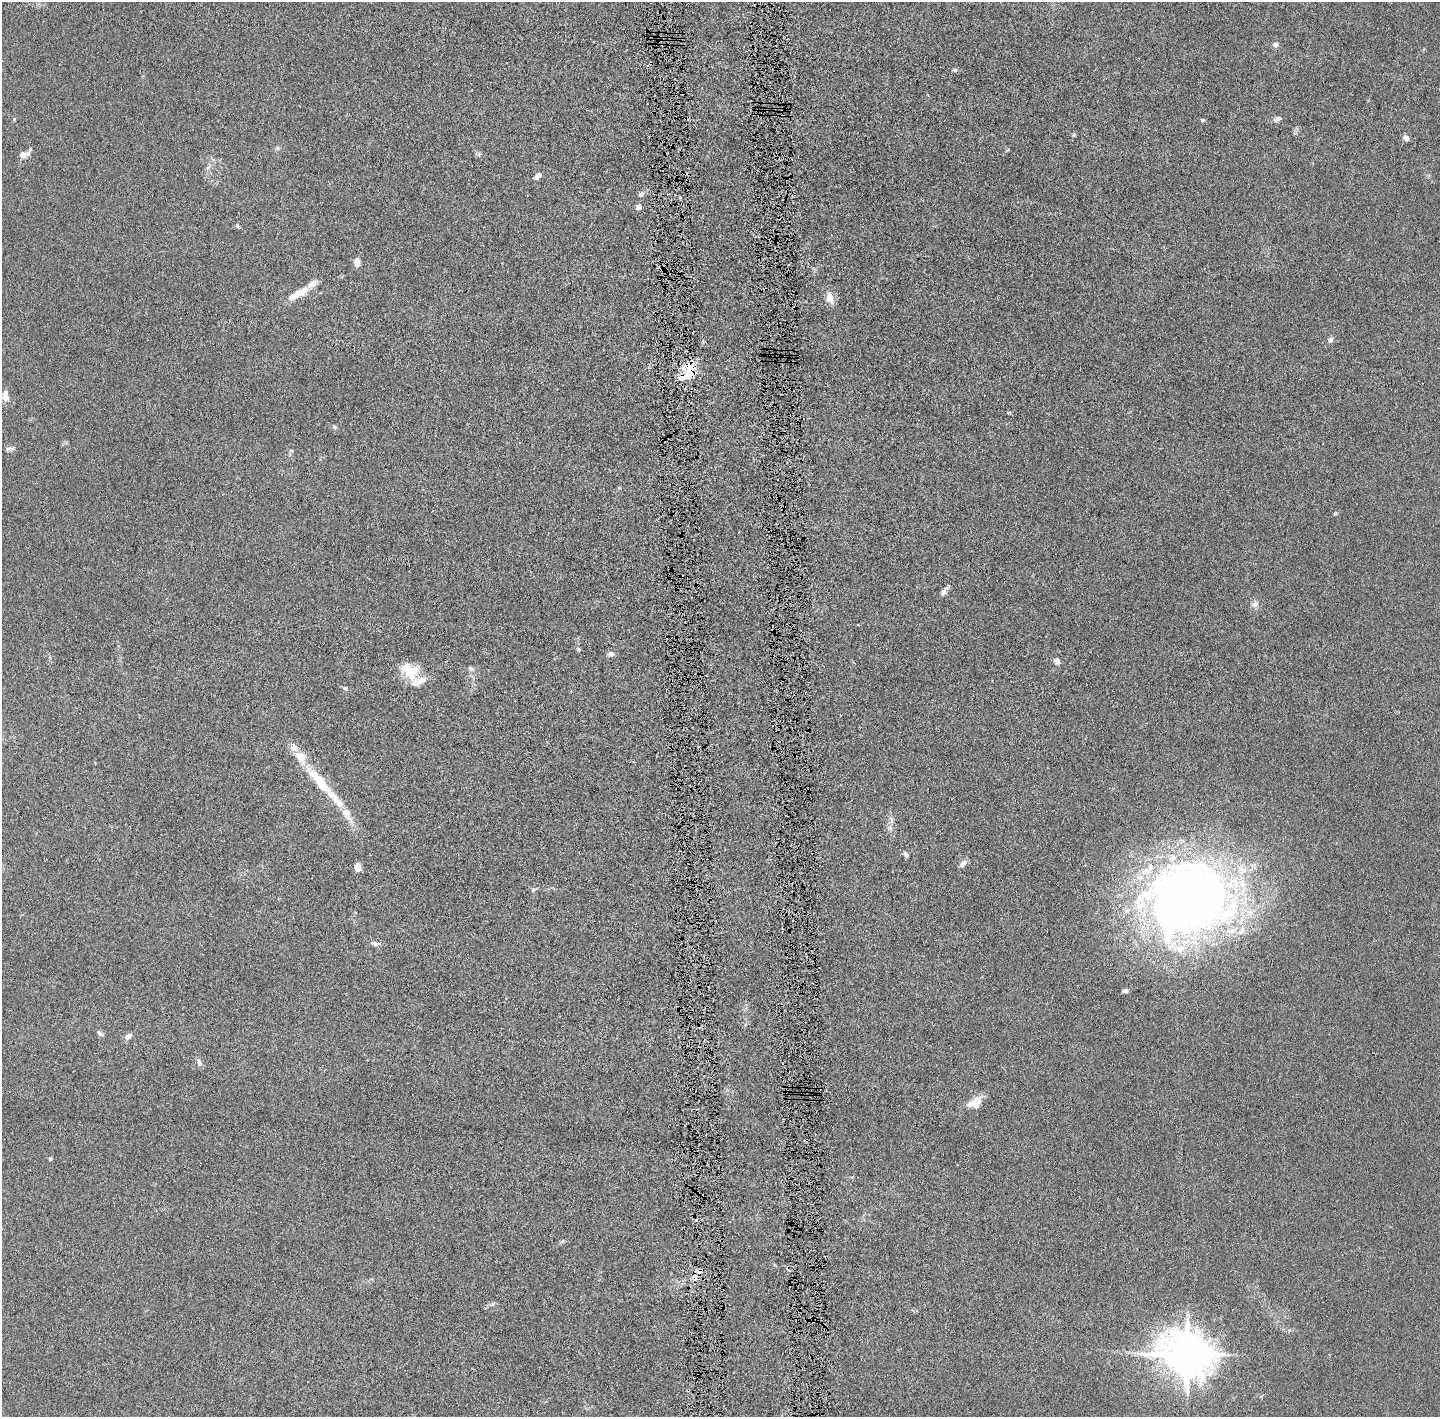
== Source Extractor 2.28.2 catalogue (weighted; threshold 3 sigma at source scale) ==
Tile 5 of 3 x 3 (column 2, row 2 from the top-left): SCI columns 1470-2907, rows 1421-2835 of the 4376 x 4256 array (HDU 1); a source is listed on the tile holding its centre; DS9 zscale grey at full resolution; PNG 1442 x 1419 px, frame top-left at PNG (2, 2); no overlay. Shown black and unused: <1% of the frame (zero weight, under 4 of 8 exposures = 1% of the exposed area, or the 3 px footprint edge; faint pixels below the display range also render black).
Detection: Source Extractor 2.28.2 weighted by HDU 2 'WHT'; one run over the whole footprint, this tile lists its part. Background 0.0134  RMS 0.0044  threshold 0.0178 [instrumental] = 3 sigma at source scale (4.09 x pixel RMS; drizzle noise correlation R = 1.36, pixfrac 0.8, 0.05/0.05 arcsec/px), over >= 5 px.
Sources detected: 61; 1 inside a brighter object's white glare — not listed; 8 inside a brighter listed object's ellipse — not listed separately; the other 52 listed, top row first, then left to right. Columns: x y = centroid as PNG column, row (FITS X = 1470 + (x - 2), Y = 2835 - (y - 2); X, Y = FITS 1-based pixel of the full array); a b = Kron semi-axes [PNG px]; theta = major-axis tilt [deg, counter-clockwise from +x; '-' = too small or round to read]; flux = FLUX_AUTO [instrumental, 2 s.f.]
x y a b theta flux
1276 44 6 6 - 1.5
955 70 7 5 -18 0.68
1277 119 10 6 23 1.4
1202 120 6 4 -21 0.56
1074 135 6 4 88 0.51
1406 138 7 5 -42 1.6
277 148 6 6 - 0.71
1008 150 6 3 36 0.39
23 155 12 7 11 2.4
537 176 10 5 46 1.6
641 194 8 6 30 1.2
638 207 7 7 - 1.2
238 226 8 3 -58 0.49
357 262 10 7 -88 2.1
300 292 30 10 30 6.3
830 298 16 9 -72 3.8
795 309 7 3 -62 0.5
1331 340 7 6 - 1.1
691 373 16 13 -89 6.4
5 396 14 7 -84 2.9
1009 413 6 3 17 0.39
334 426 7 5 -62 0.72
9 448 9 6 0 1.2
1335 513 5 4 - 0.45
943 592 8 6 67 1.4
1255 604 9 8 - 1.6
578 649 6 4 -46 0.57
611 654 8 6 0 1.4
1057 661 7 6 - 1.4
471 668 8 6 -31 1
411 672 21 15 37 7.9
345 688 8 4 -8 0.71
294 747 11 9 -11 2.4
320 782 40 12 -52 15
347 814 25 9 -57 5.4
891 820 9 4 -77 1.1
906 854 8 5 -45 1.2
963 863 12 6 53 1.6
357 867 7 6 - 3.2
533 890 7 5 68 0.68
1188 899 91 79 12 330
376 944 13 6 -7 1.5
1125 991 8 4 -1 0.84
100 1033 11 4 -35 1.1
128 1036 9 6 36 1.8
199 1062 12 5 -72 1.4
975 1102 18 11 29 5.5
50 1158 4 3 - 0.87
702 1196 4 3 - 0.47
699 1271 7 6 - 1.6
694 1278 8 6 76 1.8
1187 1354 14 12 -18 1400
Overlapping masked pixels (flux is a lower limit): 5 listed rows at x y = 795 309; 691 373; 702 1196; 699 1271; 694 1278